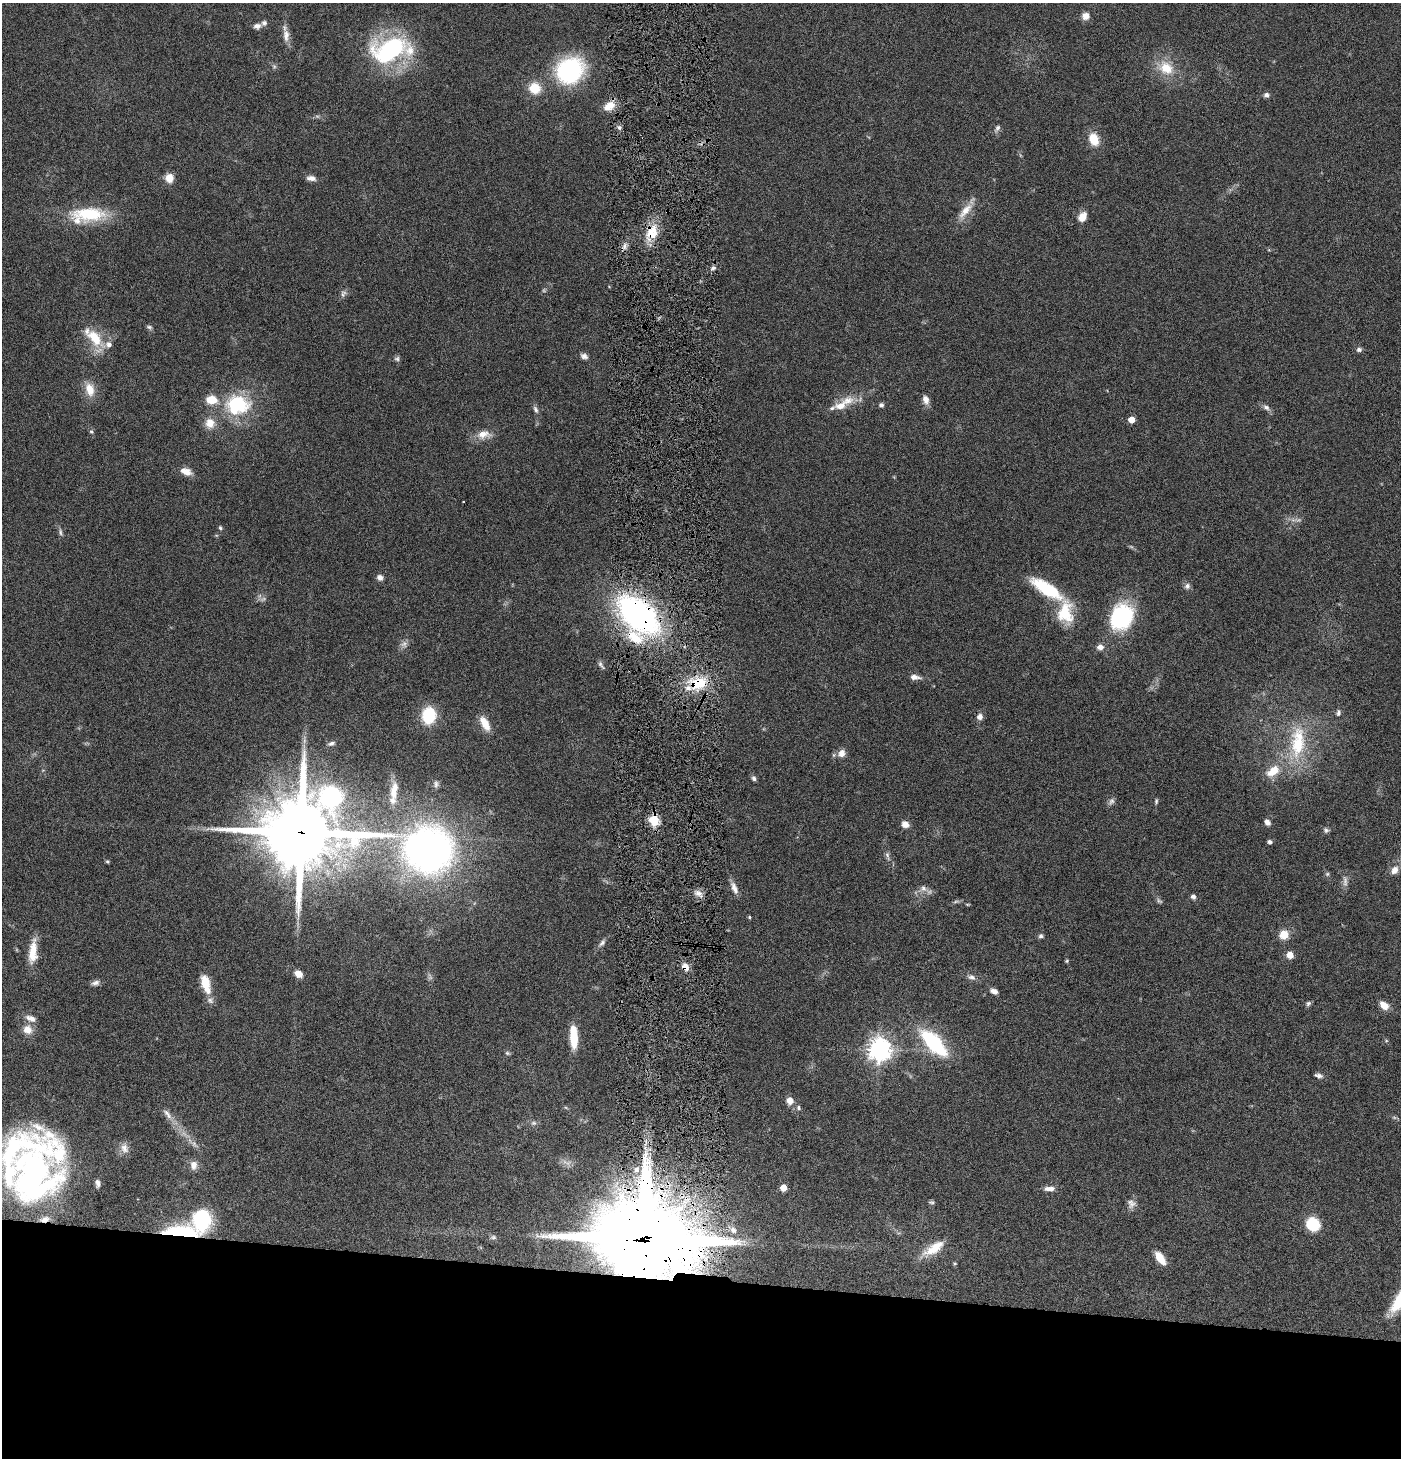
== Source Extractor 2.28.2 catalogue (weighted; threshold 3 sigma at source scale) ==
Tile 8 of 3 x 3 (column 2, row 3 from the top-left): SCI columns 1546-2944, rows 1-1456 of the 4442 x 4371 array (HDU 1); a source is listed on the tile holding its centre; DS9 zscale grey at full resolution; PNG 1403 x 1460 px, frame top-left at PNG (2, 3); no overlay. Shown black and unused: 12% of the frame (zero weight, under 4 of 8 exposures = <1% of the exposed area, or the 3 px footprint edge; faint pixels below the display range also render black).
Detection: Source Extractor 2.28.2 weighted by HDU 2 'WHT'; one run over the whole footprint, this tile lists its part. Background 0.0678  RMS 0.0042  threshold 0.0172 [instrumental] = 3 sigma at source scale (4.09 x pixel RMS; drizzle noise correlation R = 1.36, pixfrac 0.8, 0.05/0.05 arcsec/px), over >= 5 px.
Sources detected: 154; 11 too faint to see at this stretch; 1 inside a brighter object's white glare — not listed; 13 inside a brighter listed object's ellipse — not listed separately; the other 129 listed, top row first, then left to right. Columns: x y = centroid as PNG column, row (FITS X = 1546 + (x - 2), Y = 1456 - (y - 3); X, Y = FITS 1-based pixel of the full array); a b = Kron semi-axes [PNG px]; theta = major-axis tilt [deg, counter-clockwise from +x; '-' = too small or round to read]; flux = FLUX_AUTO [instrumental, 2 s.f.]
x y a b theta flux
1086 16 8 8 - 2.9
257 26 10 7 7 1.6
286 35 20 8 -89 3.3
389 50 37 23 20 57
1166 68 23 18 -34 10
570 70 25 22 36 52
535 88 13 12 - 7.9
1266 95 7 6 - 1.2
609 106 15 9 31 5
619 127 5 5 - 0.88
997 128 11 5 56 1.2
1094 139 15 11 -70 7
169 178 9 8 - 4.4
311 178 12 6 -8 2
965 211 26 9 51 5.6
89 214 46 18 -1 21
1082 217 10 8 58 4.5
652 232 21 16 79 9.2
624 246 11 4 71 1.5
713 268 6 5 - 1.1
343 293 11 7 61 1.4
149 327 8 5 -23 0.83
94 338 30 14 -49 12
1359 350 7 6 - 1.1
584 356 9 6 -27 1.5
397 359 7 7 - 0.94
90 389 18 11 -75 5.7
926 400 12 7 -75 2.5
847 401 21 13 15 6.1
237 405 27 23 3 29
881 405 6 5 - 0.96
1266 407 10 7 -27 1.5
536 409 10 6 -63 1.3
1131 420 5 5 - 6.2
210 423 14 13 - 4.8
91 432 7 5 -41 0.67
484 434 20 12 4 4.8
186 471 13 8 -20 3.6
463 502 3 2 - 0.38
220 528 5 4 - 0.62
60 532 11 5 -84 1
380 577 7 6 - 1.6
1187 586 8 7 - 1.4
1046 589 41 13 -32 21
1065 612 30 20 -90 15
638 615 33 19 -42 150
1122 617 27 22 58 37
635 637 24 15 -30 12
1100 647 7 6 - 2.3
601 665 12 4 -54 0.99
915 677 11 6 -6 2.4
698 683 21 14 16 14
1338 713 8 6 82 1
429 715 13 10 87 21
980 717 8 7 - 1.8
485 723 20 9 -61 5.4
1298 742 50 21 85 24
331 743 10 5 21 1.1
842 753 9 8 - 3
1273 771 16 9 37 7.3
754 778 7 6 - 0.96
436 784 9 6 88 1.1
394 790 24 9 80 4.6
331 797 22 19 -19 51
1111 801 10 7 60 1.3
1156 801 7 4 89 0.63
654 820 6 5 - 29
1267 822 7 6 - 1.9
905 824 8 7 - 2.7
1326 830 7 6 - 0.95
301 832 25 23 -8 3800
1269 842 5 4 - 1
428 850 45 36 -15 220
887 856 15 5 -73 1.5
107 861 5 4 - 0.51
1394 870 11 9 57 3.1
1327 874 6 6 - 0.66
1345 881 17 6 -88 2
734 888 17 7 -66 2.6
923 888 10 9 - 2.3
698 893 12 7 -27 2.3
1193 897 6 6 - 1.2
956 901 10 3 15 0.81
967 904 6 3 0 0.38
749 917 4 4 - 0.49
1284 935 8 8 - 6.5
1041 936 6 5 - 0.85
602 943 12 6 48 1.5
33 952 29 9 85 8.1
1290 955 6 6 - 4
1067 961 5 4 - 0.49
685 967 9 7 -49 3.3
298 974 9 6 -34 3.3
971 977 13 6 -14 1.7
95 983 10 6 15 1.5
205 984 21 9 -74 8.6
994 991 9 6 -21 1.9
1308 1003 8 5 49 0.87
1384 1005 10 7 -42 4
31 1018 15 8 -19 2.6
28 1029 12 11 - 3.9
574 1037 25 8 -88 10
933 1042 23 10 -47 47
879 1049 8 7 - 340
507 1053 7 5 -17 0.69
1318 1076 10 6 -13 1.3
790 1100 7 7 - 3.7
798 1108 7 6 - 0.96
167 1114 18 7 -52 2.9
534 1123 9 6 0 1.1
194 1144 11 7 -56 1.7
124 1148 15 11 -74 2.9
15 1156 84 72 3 110
194 1165 13 10 83 2.7
636 1169 7 7 - 1.9
98 1183 9 5 -86 1.4
783 1188 5 5 - 5.6
1049 1189 14 6 -1 2.5
931 1202 9 4 -2 0.69
1131 1204 12 11 - 2.3
202 1220 31 27 74 27
1313 1224 12 11 - 16
733 1230 9 7 -45 2.1
180 1232 37 11 -3 28
493 1237 9 5 0 0.94
644 1238 31 24 1 7100
934 1248 31 11 33 8.6
1160 1258 15 7 -56 6.9
955 1263 6 5 - 0.52
Overlapping masked pixels (flux is a lower limit): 10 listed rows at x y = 652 232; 638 615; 635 637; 698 683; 654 820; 301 832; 685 967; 202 1220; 180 1232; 644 1238
Isophote crosses this tile's border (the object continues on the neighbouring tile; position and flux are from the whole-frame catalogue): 1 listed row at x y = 15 1156